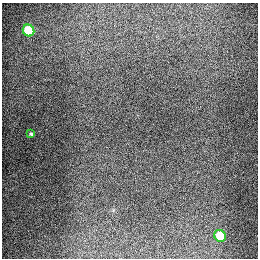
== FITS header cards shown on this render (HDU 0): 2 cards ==
NAXIS1  =                  256
NAXIS2  =                  256

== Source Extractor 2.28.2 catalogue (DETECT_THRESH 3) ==
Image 256 x 256 px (HDU 0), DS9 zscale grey, 1 PNG px = 1 image px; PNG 260 x 260 px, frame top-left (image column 1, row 256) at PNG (2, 3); each listed source drawn as its Kron ellipse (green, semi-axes under 4 px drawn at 4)
Background 1290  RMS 27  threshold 80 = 3 sigma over >= 5 px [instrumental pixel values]
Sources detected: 3; all 3 listed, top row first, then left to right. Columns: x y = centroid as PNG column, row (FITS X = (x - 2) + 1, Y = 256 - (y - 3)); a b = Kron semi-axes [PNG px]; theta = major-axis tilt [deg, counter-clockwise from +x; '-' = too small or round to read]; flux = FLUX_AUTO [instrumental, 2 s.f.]
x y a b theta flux
29 30 6 5 - 90000
31 134 3 3 - 2400
220 236 6 5 - 68000